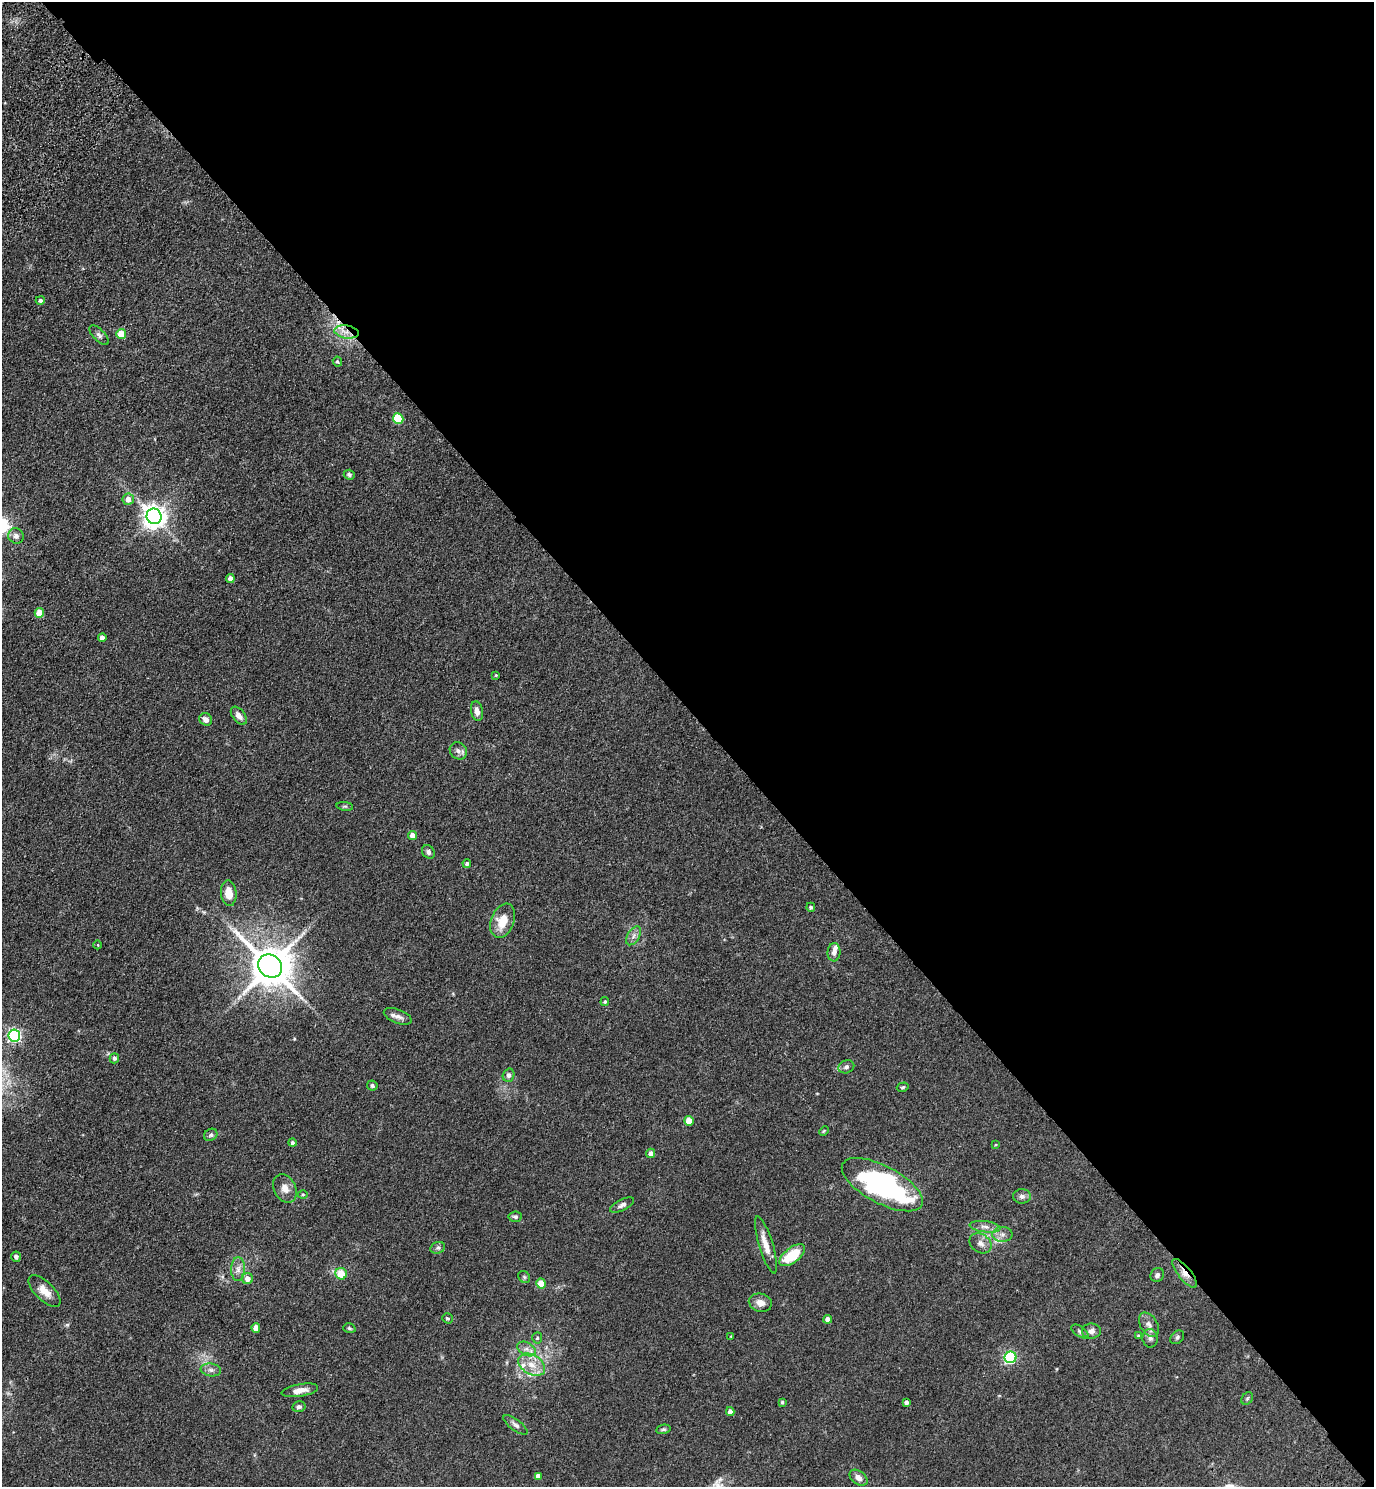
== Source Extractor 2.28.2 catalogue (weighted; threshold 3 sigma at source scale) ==
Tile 8 of 4 x 4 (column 4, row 2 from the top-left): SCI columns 4363-5734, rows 3061-4545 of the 6122 x 6121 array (HDU 1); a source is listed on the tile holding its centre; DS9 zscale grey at full resolution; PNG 1376 x 1489 px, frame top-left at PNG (2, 2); each listed source drawn as its Kron ellipse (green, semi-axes under 4 px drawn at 4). Shown black and unused: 48% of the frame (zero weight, under 3 of 4 exposures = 6% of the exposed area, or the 3 px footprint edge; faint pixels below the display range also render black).
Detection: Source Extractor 2.28.2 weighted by HDU 2 'WHT'; one run over the whole footprint, this tile lists its part. Background 0.0746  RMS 0.0066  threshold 0.0298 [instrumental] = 3 sigma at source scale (4.5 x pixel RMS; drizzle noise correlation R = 1.50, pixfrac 1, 0.05/0.05 arcsec/px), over >= 5 px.
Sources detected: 95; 1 cosmic-ray / hot-pixel residue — neither listed nor drawn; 3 inside a brighter listed object's ellipse — not listed separately; the other 91 listed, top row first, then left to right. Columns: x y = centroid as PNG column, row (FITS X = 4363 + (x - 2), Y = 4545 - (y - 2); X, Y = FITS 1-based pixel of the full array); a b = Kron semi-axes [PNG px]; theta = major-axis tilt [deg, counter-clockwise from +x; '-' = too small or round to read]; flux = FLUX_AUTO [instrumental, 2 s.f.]
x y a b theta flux
40 300 5 4 - 1.6
346 332 12 6 -9 5.1
121 334 5 5 - 13
99 335 12 5 -45 2
337 362 5 4 - 0.96
398 419 5 5 - 29
349 475 5 5 - 1.3
128 499 5 5 - 5.9
154 516 8 7 - 550
16 536 8 7 - 2.8
230 578 4 4 - 3.7
39 613 5 4 - 12
102 638 4 4 - 2.9
496 675 3 2 - 0.52
477 711 10 6 -80 3.5
239 716 10 6 -52 3.8
206 719 7 6 - 3.5
458 751 9 8 - 2.8
345 806 8 4 -7 1
413 835 4 4 - 5.4
428 852 7 6 - 1.8
467 863 4 4 - 1.3
229 893 13 7 -84 8.5
811 907 4 4 - 1.1
503 921 18 11 69 13
634 936 10 6 58 2.6
98 945 4 3 - 0.43
834 952 9 6 86 2.9
270 966 12 11 - 2300
605 1002 4 4 - 0.89
398 1016 15 7 -21 3.4
14 1035 6 6 - 120
114 1058 5 4 - 1.6
846 1067 8 6 20 1.8
508 1075 7 5 72 1.9
372 1085 5 5 - 1.3
903 1087 6 4 17 0.96
689 1121 5 4 - 10
824 1131 5 4 - 0.66
211 1135 7 6 - 1.4
292 1143 4 4 - 1.3
996 1144 4 2 - 0.45
651 1153 4 4 - 2.9
882 1185 44 18 -28 130
285 1188 15 11 -62 5.5
303 1194 5 3 - 0.62
1022 1196 9 7 -2 2.3
622 1205 13 5 25 2.4
515 1217 6 5 - 1.3
985 1227 15 5 -7 3.4
1002 1234 10 7 0 3.1
981 1243 12 9 -34 3.7
766 1245 30 7 -73 7.9
438 1248 7 5 20 1.4
792 1255 15 7 38 22
16 1257 5 5 - 1.8
238 1269 12 7 90 3.6
1185 1273 18 6 -50 5
341 1274 6 5 - 13
1157 1275 7 6 - 1.9
524 1277 6 5 - 1.1
247 1279 5 5 - 4.9
541 1283 5 5 - 15
44 1291 20 9 -44 7.1
760 1303 12 9 -15 4.4
447 1318 5 5 - 1
828 1319 4 4 - 4
1149 1325 13 8 -58 3.6
256 1328 4 4 - 6.7
349 1328 6 4 -17 0.99
1080 1331 10 5 -34 1.4
1091 1331 9 7 0 2.8
731 1336 3 3 - 0.5
1138 1336 4 3 - 0.72
1177 1337 8 6 47 1.5
537 1338 6 5 - 0.92
1150 1338 9 8 - 2.2
526 1349 10 6 -26 3.1
1010 1357 6 5 - 88
532 1365 15 9 -30 8
211 1370 10 6 -9 2.3
300 1390 18 6 10 5.6
1247 1398 7 5 54 1
782 1402 3 3 - 1
906 1402 4 3 - 1.8
299 1407 6 5 - 1.8
730 1411 4 4 - 2.9
516 1425 14 5 -38 2.2
663 1429 7 4 10 1
538 1476 4 4 - 3.4
859 1478 10 6 -37 4.2
Overlapping masked pixels (flux is a lower limit): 2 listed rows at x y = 346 332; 1185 1273